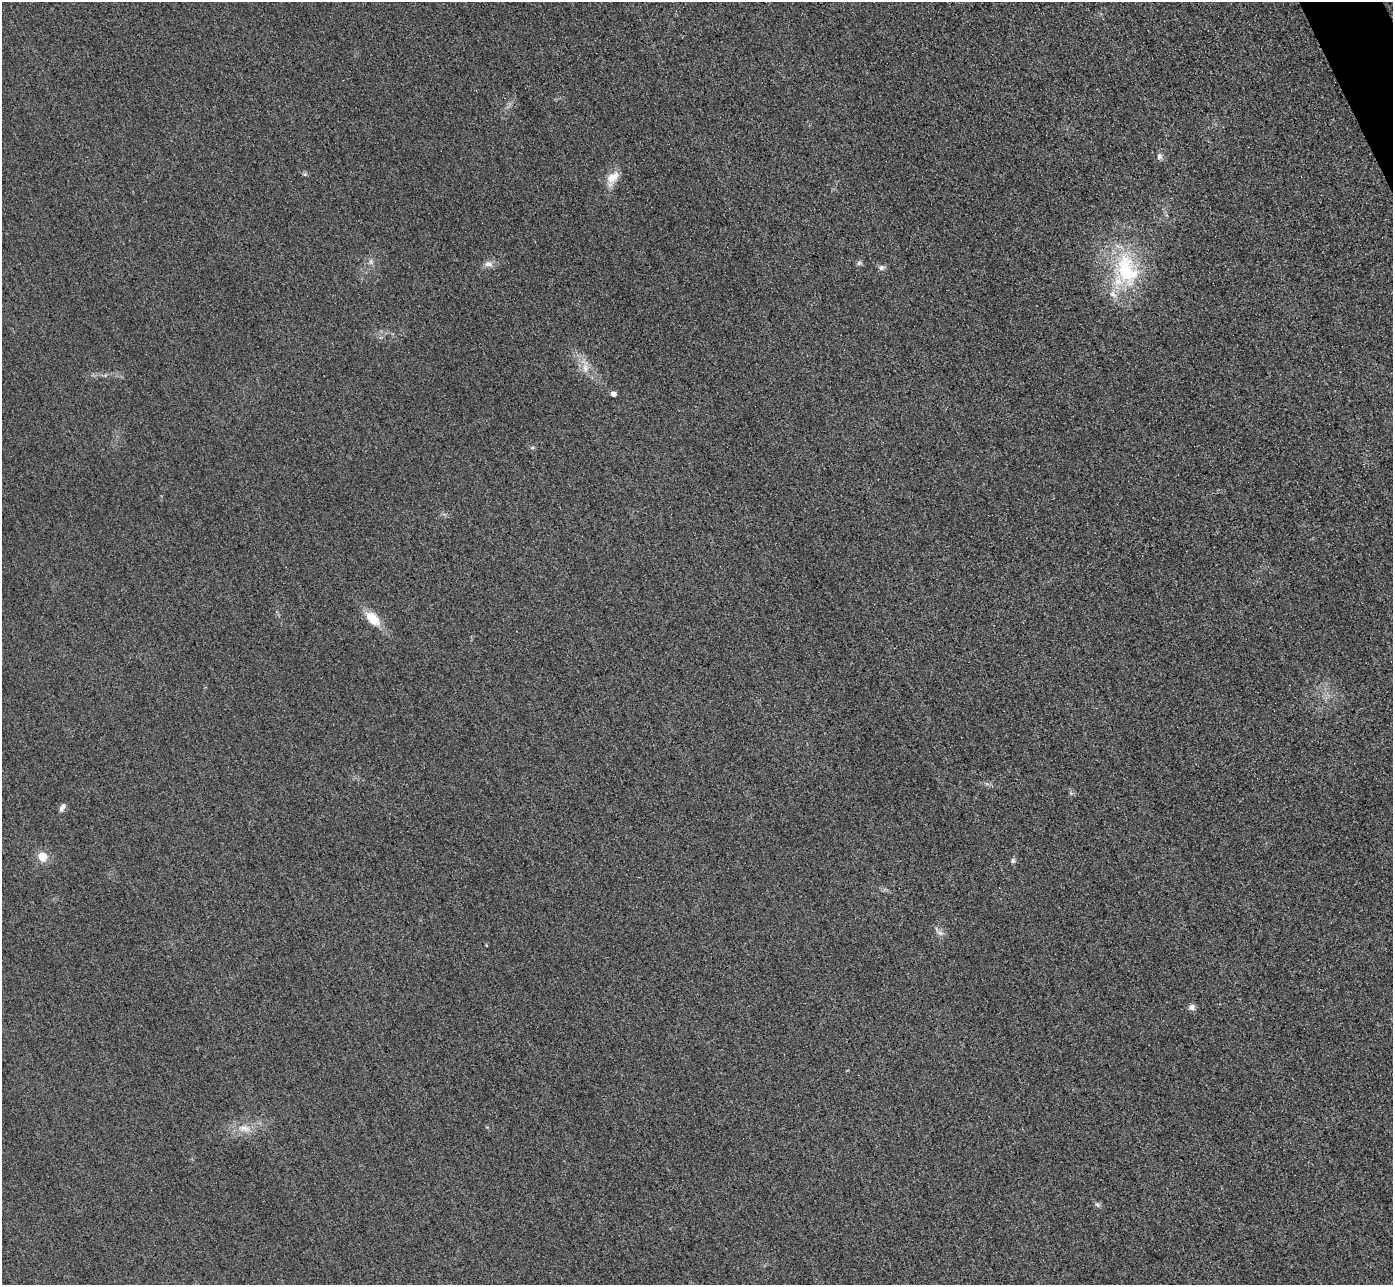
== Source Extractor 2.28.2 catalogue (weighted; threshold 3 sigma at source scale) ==
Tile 10 of 4 x 4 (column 2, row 3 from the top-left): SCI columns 1422-2812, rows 1590-2872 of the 5626 x 5614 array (HDU 1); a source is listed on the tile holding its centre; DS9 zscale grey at full resolution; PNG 1395 x 1287 px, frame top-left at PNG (2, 2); no overlay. Shown black and unused: <1% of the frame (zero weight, under 3 of 4 exposures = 3% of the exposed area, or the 3 px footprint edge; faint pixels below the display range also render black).
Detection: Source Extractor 2.28.2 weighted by HDU 2 'WHT'; one run over the whole footprint, this tile lists its part. Background 0.0828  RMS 0.017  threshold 0.0787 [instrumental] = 3 sigma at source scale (4.5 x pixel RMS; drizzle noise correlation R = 1.50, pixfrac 1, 0.05/0.05 arcsec/px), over >= 5 px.
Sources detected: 21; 1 inside a brighter object's white glare — not listed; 1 inside a brighter listed object's ellipse — not listed separately; the other 19 listed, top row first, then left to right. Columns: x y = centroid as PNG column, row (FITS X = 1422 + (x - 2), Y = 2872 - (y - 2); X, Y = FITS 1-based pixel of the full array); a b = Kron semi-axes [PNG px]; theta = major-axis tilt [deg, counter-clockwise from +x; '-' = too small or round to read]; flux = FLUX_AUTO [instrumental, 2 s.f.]
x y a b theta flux
1159 156 8 7 - 5.7
305 174 5 3 - 2.3
613 177 19 11 39 22
371 262 8 5 -79 4.5
859 262 7 4 1 3.3
488 264 11 7 -20 8.1
881 268 7 7 - 5.2
1125 268 47 25 85 140
585 368 12 7 -82 12
613 394 5 4 - 7.9
532 447 6 5 - 2.9
372 618 21 12 -43 31
62 807 10 6 58 6.1
42 857 12 10 -62 19
1013 861 7 5 89 3.5
940 933 10 5 -21 5.8
1191 1007 8 7 - 7.5
244 1128 19 8 -7 19
1097 1204 7 5 -52 3.7